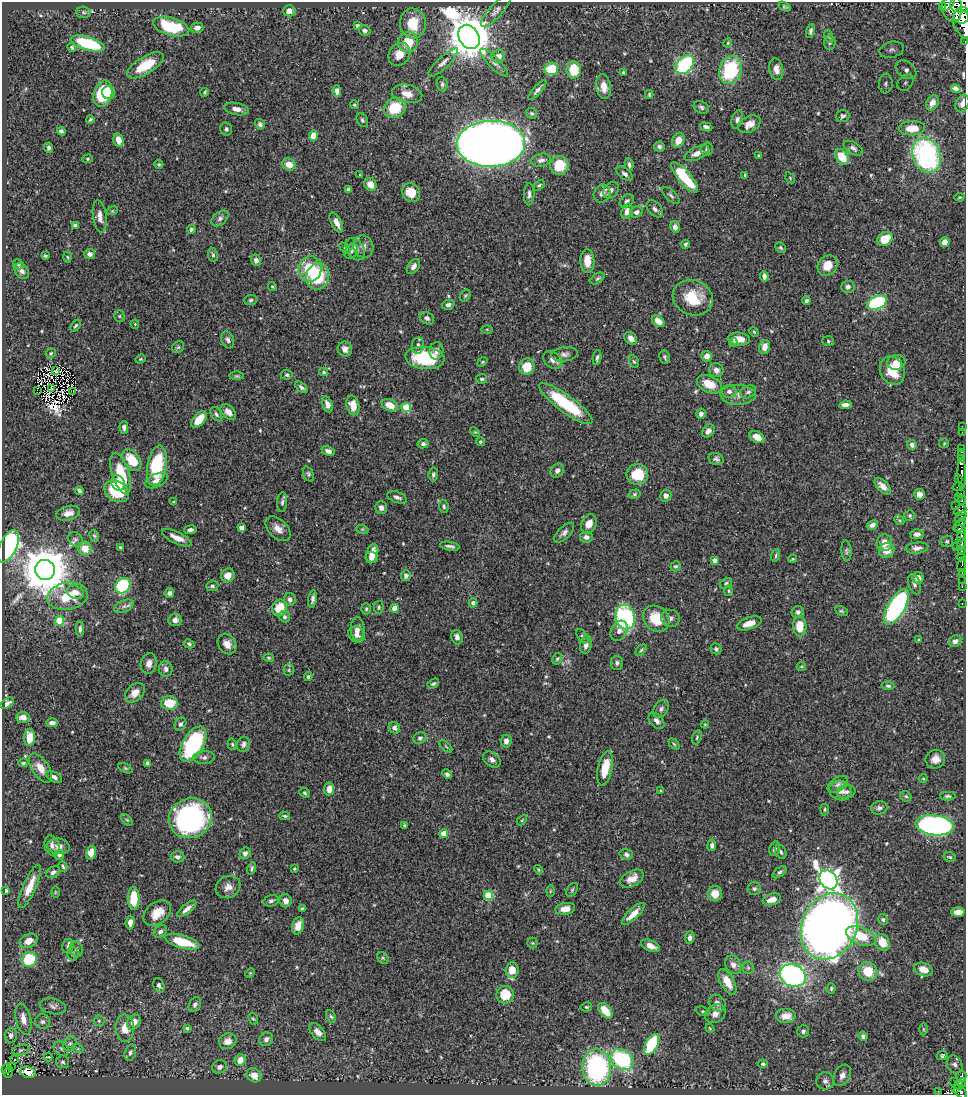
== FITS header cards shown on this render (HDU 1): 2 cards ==
NAXIS1  =                  964
NAXIS2  =                 1093

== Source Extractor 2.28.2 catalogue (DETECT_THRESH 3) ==
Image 964 x 1093 px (HDU 1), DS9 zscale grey, 1 PNG px = 1 image px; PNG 968 x 1097 px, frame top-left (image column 1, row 1093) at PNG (2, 2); each listed source drawn as its Kron ellipse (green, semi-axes under 4 px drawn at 4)
Background 0.671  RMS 0.018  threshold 0.0526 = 3 sigma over >= 5 px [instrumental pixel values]
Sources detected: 546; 8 with non-positive FLUX_AUTO (blend fragments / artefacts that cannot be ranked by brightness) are neither listed nor drawn; of the other 538, the 500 brightest by FLUX_AUTO listed and drawn (38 fainter detections omitted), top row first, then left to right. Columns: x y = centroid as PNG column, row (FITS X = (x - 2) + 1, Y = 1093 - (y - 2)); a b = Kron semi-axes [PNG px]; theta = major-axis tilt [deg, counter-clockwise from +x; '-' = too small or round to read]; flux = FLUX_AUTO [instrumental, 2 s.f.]
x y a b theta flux
948 4 8 5 46 340
961 4 11 8 11 300
942 6 3 3 - 400
784 7 6 4 -32 2
952 7 15 10 -82 1000
289 11 6 5 - 7.3
496 11 20 6 48 6.5
83 12 7 5 -3 2.6
962 15 8 7 - 860
413 23 15 13 -86 29
963 23 15 9 -69 1400
358 26 4 4 - 4.1
171 27 19 9 -16 57
197 28 6 5 - 5.5
365 31 6 5 - 3.2
810 31 7 4 74 2.7
828 36 6 4 -72 1.7
469 37 13 9 -58 5200
965 41 3 2 - 28
408 42 10 10 - 28
830 42 7 5 90 2.9
728 43 4 4 - 1.3
88 44 17 6 -17 77
72 47 4 3 - 1.5
892 50 12 8 13 6.5
399 54 12 10 52 13
498 57 7 6 - 9.3
443 62 20 6 43 6.6
494 62 19 5 -45 6.5
145 65 20 8 31 33
685 65 10 7 47 130
551 69 7 6 - 34
776 69 11 7 -79 8.2
574 70 8 7 - 30
730 70 14 11 68 78
906 70 11 8 -37 11
623 72 4 3 - 1.4
905 83 9 7 48 4.5
442 84 7 5 -84 2.9
886 84 10 7 85 4.9
604 86 12 7 -82 11
956 89 5 3 - 2.4
537 90 12 4 49 3.9
337 91 5 4 - 7.1
205 92 4 4 - 1.6
108 93 6 6 - 19
103 94 13 9 73 57
407 94 15 9 -12 11
649 94 4 3 - 1.5
932 103 8 6 63 9
962 103 9 6 66 5.6
354 105 4 4 - 1.7
701 107 8 6 -28 2.8
395 108 11 9 30 38
236 109 12 6 -12 7.5
531 113 6 5 - 2.3
843 116 7 6 - 2.8
90 119 4 3 - 1.7
737 119 9 5 74 3.6
362 120 7 5 -62 2.3
260 124 5 4 - 3.1
749 124 12 7 27 11
706 127 6 4 -22 3.2
912 128 13 7 2 19
226 129 6 6 - 2.7
61 131 4 4 - 2.6
313 136 5 4 - 17
118 140 7 5 -76 11
678 140 8 6 70 10
491 144 34 23 1 2800
659 147 5 5 - 3.1
49 148 5 4 - 2.8
853 148 10 6 -31 4.1
707 149 6 6 - 3.8
697 153 13 6 25 8.4
927 155 18 14 -70 220
759 156 4 3 - 2
842 157 9 6 -55 24
87 159 5 4 - 1.5
541 160 10 6 11 4.9
159 164 4 4 - 1.4
289 164 7 6 - 12
559 165 9 9 - 33
629 165 6 3 -80 2.8
625 174 9 5 -37 3.6
360 175 4 3 - 1.2
745 175 4 3 - 1.7
684 177 19 6 -50 66
790 178 6 4 -58 1.2
370 184 7 5 -60 14
539 185 6 4 43 1.9
348 190 4 4 - 3.1
611 190 9 7 52 4.5
411 192 10 8 -51 20
529 194 11 5 88 4.4
602 194 9 8 - 7
671 195 11 5 -43 2.8
960 197 5 4 - 1.3
627 201 8 6 38 3.1
655 209 10 6 -47 4.3
112 211 6 3 17 1.2
627 211 8 5 73 7
636 212 7 5 27 4.4
100 216 16 7 -82 8.1
220 218 10 6 39 4.2
336 222 11 5 -62 8
75 226 4 4 - 4.6
675 227 6 4 -78 5.6
191 229 4 4 - 2.5
885 239 8 6 35 27
945 242 5 4 - 7.3
685 244 4 4 - 2.3
363 247 11 10 - 6.8
345 248 6 4 -44 1.6
781 248 6 5 - 1.9
355 249 12 8 -56 6.9
351 251 8 6 60 3.4
90 254 5 5 - 4.5
213 255 7 5 -81 2.5
45 256 3 3 - 1.7
68 257 5 3 - 1.4
256 260 6 5 - 4.9
587 261 12 7 -88 17
18 264 5 5 - 2.3
827 265 11 9 50 17
413 266 8 5 55 5.1
310 269 13 11 75 39
22 271 9 6 -54 4.6
318 276 13 11 72 59
764 276 5 4 - 5.1
597 279 8 4 35 2.2
272 287 5 4 - 1.4
848 287 7 6 - 3.8
465 296 6 5 - 1.9
693 298 20 17 -20 40
251 300 6 5 - 2.2
806 300 4 4 - 2.6
877 303 10 6 22 110
448 305 6 5 - 3.9
119 316 5 5 - 1.7
427 318 7 6 - 3.4
658 321 7 5 -41 11
135 324 4 4 - 1.3
76 326 6 3 52 1.9
487 329 5 4 - 1.3
754 332 5 4 - 1.5
631 338 7 5 -44 7.5
739 339 11 6 -5 12
228 340 9 6 -70 3.9
828 341 6 5 - 1.8
733 342 4 4 - 1.9
418 345 8 6 81 4
178 347 6 5 - 1.8
765 347 7 5 78 9.6
345 349 7 7 - 6.7
436 351 8 7 - 5.5
51 353 5 4 - 1.8
564 354 13 7 7 5.4
707 356 5 5 - 9.1
665 357 6 5 - 2.2
425 358 20 11 -5 70
597 358 7 3 82 2.5
140 359 5 4 - 1.3
553 360 10 7 -41 5.6
634 361 7 4 -61 1.7
482 362 5 3 - 1.3
896 362 9 7 13 9.5
527 367 8 7 - 25
56 370 3 2 - 1.5
716 370 7 7 - 6.2
892 370 14 12 -64 31
324 372 4 3 - 1.7
287 375 6 5 - 2.4
237 376 7 3 0 1.8
482 379 5 5 - 2.5
709 384 13 8 -25 20
301 387 7 4 -38 3
52 388 3 2 - 1.6
37 390 3 2 - 2
73 391 4 3 - 2.3
729 391 7 6 - 4.9
748 392 8 6 26 3.3
738 395 17 10 -1 11
327 404 8 5 -67 6.6
566 404 32 8 -36 81
353 405 10 6 -78 14
390 405 8 5 -24 14
845 405 6 4 6 6.6
406 407 5 4 - 46
228 412 9 6 -46 9.2
216 414 8 5 -58 3
701 414 5 5 - 4.3
199 419 10 5 50 22
962 426 3 2 - 2.3
124 427 6 4 -89 3.6
708 431 7 5 47 6
475 432 6 3 -43 1.3
962 432 2 2 - 11
757 437 8 5 -29 12
480 442 4 4 - 1.9
944 443 5 5 - 1.4
423 444 5 4 - 3
912 445 5 4 - 4.2
962 448 3 2 - 20
328 451 7 4 -24 4.9
961 452 3 3 - 40
962 458 4 3 - 200
716 459 8 6 -22 3.3
132 460 12 7 -53 29
157 466 20 9 80 75
557 470 7 6 - 4.9
121 474 21 8 -72 38
308 474 8 5 -68 2.2
433 474 7 4 83 2.5
637 474 11 10 - 33
962 474 15 3 -89 120
958 478 3 2 - 32
157 480 12 6 26 6.3
118 483 8 6 -64 22
883 486 10 5 -47 7.8
958 486 5 2 - 8.4
79 491 4 3 - 2.9
117 491 13 10 -34 55
960 493 3 3 - 68
635 494 6 4 17 1.8
919 494 5 5 - 5.7
666 496 6 5 - 4.8
397 497 10 5 -20 4.2
958 497 3 2 - 22
962 500 5 3 - 110
174 502 4 4 - 2
282 502 10 5 85 3.2
444 506 6 4 -81 2.4
955 506 2 2 - 4.8
381 508 6 5 - 4.1
960 510 6 5 - 190
68 513 12 7 15 8.4
910 515 5 5 - 1.9
961 517 7 3 46 42
899 520 5 4 - 1.6
589 524 10 7 66 11
872 525 6 4 26 4.7
960 525 8 4 53 200
241 528 4 4 - 6.4
278 529 15 9 -44 10
362 529 6 4 -18 1.6
961 529 5 4 - 700
190 530 6 4 9 3.8
564 533 13 6 45 4.7
917 534 6 5 - 5.5
94 536 6 4 -65 1.8
961 536 6 3 71 130
586 537 6 5 - 5.1
177 538 16 5 -26 12
75 539 8 6 -45 3.5
947 541 6 5 - 2.1
884 543 8 7 - 13
961 544 6 3 76 60
8 546 17 8 64 210
450 546 10 3 -10 3.2
956 546 2 2 - 6.8
120 547 3 3 - 1.3
85 548 7 6 - 19
917 548 11 5 6 5.2
887 550 8 7 - 15
846 551 10 5 -85 2.6
962 551 4 3 - 75
372 554 10 5 75 13
776 555 6 4 72 1.7
961 557 4 2 - 69
371 558 6 5 - 6.3
793 559 4 4 - 1.3
714 560 4 4 - 4.7
962 565 7 3 82 95
676 566 5 4 - 2.1
45 570 10 10 - 5600
962 573 3 2 - 38
228 575 7 6 - 9.7
406 576 5 5 - 3
918 578 6 5 - 9.4
962 581 2 2 - 8.5
726 583 6 4 36 2.2
915 584 10 6 -71 4
123 586 8 7 - 95
212 586 6 5 - 2.5
962 586 3 2 - 11
728 591 5 3 - 1.3
75 592 9 6 -24 8.3
169 593 5 5 - 3.7
67 596 20 13 10 33
290 599 6 6 - 4.2
312 599 9 4 80 3.7
473 603 4 4 - 4.2
962 604 3 2 - 5.8
124 606 10 6 25 3.9
379 607 6 4 80 1.8
896 607 20 8 60 270
280 608 8 7 - 29
395 608 4 4 - 18
366 609 5 4 - 1.8
841 611 7 4 -26 1.8
798 612 6 6 - 3.7
284 617 6 5 - 2.5
625 617 12 9 -75 150
670 618 9 8 - 5.2
656 619 14 12 -43 35
175 620 7 6 - 5.8
59 621 5 4 - 43
749 623 13 6 18 11
800 626 10 6 -87 22
80 629 7 4 -90 2.8
357 629 11 7 -88 11
619 631 10 8 61 5.5
357 634 8 7 - 5.5
582 636 8 4 -55 2.5
457 637 7 5 -75 5.4
919 640 4 3 - 1.2
955 641 6 5 - 4.3
189 644 5 4 - 2.3
227 644 11 8 -57 9.2
586 645 9 5 79 5.7
716 649 6 5 - 2.5
641 650 7 4 45 1.9
269 658 5 4 - 1.5
557 659 6 4 61 1.9
149 663 10 8 78 7.2
617 663 7 6 - 3
801 666 4 4 - 1.3
166 669 7 7 - 5.6
289 670 5 5 - 1.6
308 676 5 4 - 2.1
433 684 6 4 31 2.2
888 686 6 4 -8 1.8
135 693 11 8 44 11
7 703 7 4 34 4.2
169 703 8 7 - 25
661 709 10 7 56 4
23 717 7 5 -2 7.5
656 721 9 6 -48 4.4
52 723 5 4 - 5.4
181 724 7 5 64 3
705 724 4 4 - 1.2
394 728 6 5 - 3.7
30 737 8 5 88 24
697 737 7 4 71 1.9
420 738 7 5 23 2.8
506 741 6 5 - 6.6
193 744 19 10 59 120
232 744 6 4 -75 1.9
243 744 8 6 72 4.3
674 744 6 4 -45 1.5
446 746 8 3 -45 1.4
204 757 11 6 2 4.2
935 759 10 9 - 10
492 760 9 7 -38 4.8
23 763 5 3 - 1.8
148 763 4 4 - 5.1
40 768 16 8 -56 13
125 768 8 4 -27 1.6
605 768 18 7 78 28
447 774 5 4 - 2.7
54 777 8 5 -29 4.8
923 778 4 4 - 1.3
838 784 11 6 34 5
329 789 6 5 - 11
660 791 3 3 - 1.3
841 791 11 9 -19 10
846 792 9 6 8 4.5
305 793 5 4 - 1.9
906 796 6 5 - 1.9
948 796 7 4 -1 2.4
879 808 8 6 12 3.8
825 809 6 3 84 1.7
285 816 5 4 - 1.7
190 818 22 19 21 240
127 820 7 4 -44 1.8
522 820 6 3 46 1.3
404 825 3 3 - 1.5
935 825 19 10 -6 340
444 834 4 4 - 23
712 845 6 4 82 3.9
52 846 10 7 -73 5.8
59 846 11 8 -7 7.7
775 849 7 5 75 3.5
91 852 7 5 76 12
781 852 7 5 -63 2.6
245 853 6 5 - 5.4
626 854 7 5 -15 3.6
59 855 5 5 - 3.1
177 857 7 5 -4 3.8
950 857 6 4 -18 2
63 867 5 4 - 1.8
252 869 6 4 74 2.6
294 869 4 4 - 1.3
538 870 5 3 - 1.3
53 872 7 5 31 3.8
780 872 8 4 37 2.5
632 879 13 7 29 12
828 880 10 8 -51 770
30 886 23 6 66 20
228 887 13 10 28 8.7
754 889 6 6 - 2.6
6 890 4 3 - 2.2
572 890 7 5 55 2
550 891 6 4 87 1.5
55 892 6 4 89 1.4
715 894 7 7 - 12
488 895 5 4 - 49
134 898 11 6 -90 32
772 899 9 5 15 8.7
271 901 8 5 14 2.9
286 901 6 6 - 6.8
187 909 12 4 40 7.1
302 909 4 3 - 1.6
565 909 10 6 8 11
958 912 6 5 - 12
157 913 16 10 39 19
633 914 15 5 44 14
883 920 5 5 - 2.3
130 922 7 4 85 7
298 926 9 6 75 9.6
829 926 34 27 64 1300
160 931 7 5 44 4
861 936 15 8 -22 30
690 938 6 5 - 4.1
29 941 9 6 26 11
182 942 18 6 -16 42
882 942 8 7 - 20
532 943 5 5 - 1.6
68 946 7 5 79 2.7
650 946 10 5 -23 9.8
76 949 8 6 -69 3.9
73 954 7 5 89 2.5
383 958 6 5 - 2
29 959 8 7 - 71
733 965 9 7 -58 7.2
748 968 6 5 - 2.3
512 970 8 6 85 17
923 970 9 6 -17 11
868 971 10 9 - 27
250 973 5 4 - 1.3
793 975 13 11 -22 290
727 982 14 6 -60 19
159 985 7 5 -67 3.4
831 988 5 4 - 1.9
505 995 9 8 - 29
717 1003 9 7 -48 6.4
195 1005 8 5 62 3.5
53 1006 13 7 -13 5.2
586 1007 5 4 - 1.6
605 1011 9 5 -50 26
703 1011 7 4 -20 1.9
715 1014 11 8 34 8.3
786 1016 10 7 0 15
331 1017 7 4 -61 2
23 1019 16 7 -76 11
253 1019 6 4 -64 1.8
99 1021 5 5 - 2.3
43 1022 7 7 - 4.3
134 1022 8 6 53 10
125 1028 13 9 -86 17
187 1028 4 4 - 2.7
710 1028 4 3 - 1.2
923 1029 6 4 -89 1.6
803 1031 6 6 - 3.1
318 1032 10 6 -48 7.5
11 1035 7 6 - 5.1
863 1036 5 4 - 3.5
266 1039 7 6 - 5.5
228 1041 9 7 22 9.6
70 1043 8 6 56 3.3
652 1044 11 6 61 81
61 1049 8 6 -38 4
78 1049 6 4 -18 1.3
21 1050 9 5 10 2.8
130 1052 8 5 73 3.5
942 1056 5 4 - 2.8
48 1057 4 2 - 1.6
15 1059 3 2 - 2.5
240 1060 6 5 - 10
622 1060 12 9 -37 120
63 1062 6 6 - 3.4
763 1064 4 4 - 2.3
955 1065 9 7 -59 4.7
11 1067 2 2 - 3.5
220 1067 7 6 - 5.7
597 1068 18 14 -88 180
6 1069 5 2 - 2.1
8 1072 6 3 66 2
28 1072 8 5 -16 18
254 1075 8 6 -37 11
842 1075 11 8 60 6.6
961 1076 5 5 - 120
825 1081 9 8 - 5.7
954 1081 3 2 - 6.9
962 1083 4 2 - 36
959 1085 5 3 - 110
956 1089 3 3 - 79
938 1091 3 2 - 4.5
960 1091 8 5 -51 200
At the frame edge (FLAGS 8, measured only in part): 3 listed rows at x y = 961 4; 965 41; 962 103
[38 fainter detections neither listed nor drawn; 8 non-positive-flux detections neither listed nor drawn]